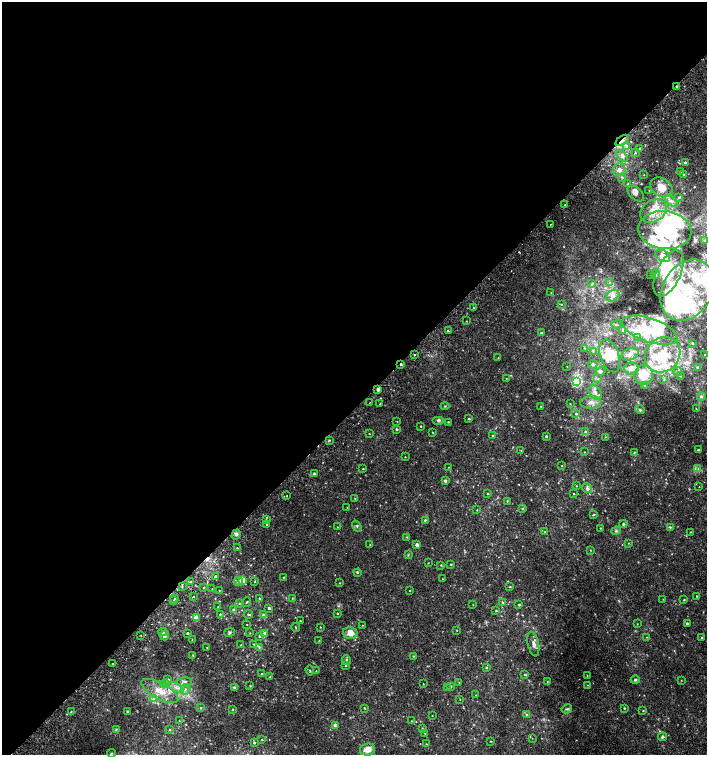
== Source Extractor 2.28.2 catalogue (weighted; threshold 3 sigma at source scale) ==
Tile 2 of 4 x 4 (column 2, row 1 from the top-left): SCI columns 1590-2998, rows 4553-6058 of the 6060 x 6084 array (HDU 1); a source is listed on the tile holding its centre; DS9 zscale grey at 2 x 2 block average (1 PNG px = mean of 2 x 2 image px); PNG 709 x 757 px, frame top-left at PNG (2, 2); each listed source drawn as its Kron ellipse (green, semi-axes under 4 px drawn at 4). Shown black and unused: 54% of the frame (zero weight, under 2 of 3 exposures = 2% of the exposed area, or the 3 px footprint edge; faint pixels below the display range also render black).
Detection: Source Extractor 2.28.2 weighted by HDU 2 'WHT'; one run over the whole footprint, this tile lists its part. Background 0.00538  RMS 0.0026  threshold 0.0118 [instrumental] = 3 sigma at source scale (4.5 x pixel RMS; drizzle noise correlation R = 1.50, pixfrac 1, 0.0396/0.0396 arcsec/px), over >= 5 px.
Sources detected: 313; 1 too faint to see at this stretch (2 x 2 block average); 5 inside a brighter object's white glare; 3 cosmic-ray / hot-pixel residue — neither listed nor drawn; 51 inside a brighter listed object's ellipse — not listed separately; the other 253 listed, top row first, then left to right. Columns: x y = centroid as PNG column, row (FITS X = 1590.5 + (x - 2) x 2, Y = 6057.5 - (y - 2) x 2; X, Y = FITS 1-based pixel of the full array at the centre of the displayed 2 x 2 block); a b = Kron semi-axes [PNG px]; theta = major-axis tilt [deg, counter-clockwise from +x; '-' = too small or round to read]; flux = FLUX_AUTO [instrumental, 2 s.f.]
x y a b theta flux
677 86 2 2 - 0.79
622 140 7 3 37 2.3
627 146 4 3 - 2.7
640 148 2 2 - 0.58
635 153 3 2 - 0.45
622 156 7 4 -41 1.9
685 163 2 2 - 1.3
619 170 6 6 - 3.1
681 172 2 2 - 0.33
684 174 3 2 - 0.36
644 175 2 2 - 0.22
622 177 4 3 - 0.85
628 184 3 2 - 0.4
661 187 12 9 -32 7.9
649 190 2 2 - 0.2
636 194 9 6 -42 2.3
679 197 4 3 - 0.69
671 201 7 4 -41 1.9
565 205 2 2 - 0.56
653 211 14 10 31 10
551 225 2 2 - 1.1
665 230 27 19 -6 60
705 240 3 3 - 0.54
663 256 8 5 -31 6.6
669 273 25 12 65 19
650 275 2 2 - 0.46
655 275 4 3 - 0.84
610 282 3 3 - 0.93
592 284 3 2 - 0.52
687 290 32 25 59 52
551 293 2 2 - 0.63
613 296 7 5 29 2.9
561 304 2 2 - 0.29
473 307 2 2 - 0.32
466 321 2 2 - 0.24
616 324 5 2 - 0.77
650 330 29 12 -19 19
448 331 2 2 - 4
623 331 3 2 - 0.49
541 333 3 2 - 0.44
638 338 3 2 - 0.55
693 343 2 2 - 0.88
585 348 3 2 - 0.39
593 351 3 3 - 0.5
630 354 8 6 19 2.5
414 355 2 2 - 0.39
662 355 19 16 44 21
705 355 2 2 - 0.55
610 356 17 9 -72 7.4
498 358 2 2 - 0.19
401 364 2 2 - 2.2
593 364 4 3 - 0.81
567 366 2 2 - 0.25
698 367 4 3 - 1.1
631 368 7 6 - 3.9
600 371 5 4 - 1.2
678 371 4 3 - 0.87
644 375 10 9 - 13
680 376 3 2 - 0.38
506 378 2 2 - 0.29
598 378 3 2 - 0.51
664 380 3 2 - 0.49
577 381 3 3 - 97
644 385 3 3 - 0.52
378 389 3 2 - 3.5
595 393 8 5 -53 2.8
701 397 4 4 - 1.4
370 402 2 2 - 0.36
591 402 10 6 3 3.7
380 404 2 2 - 0.66
570 404 2 2 - 0.35
445 406 4 2 - 0.47
541 406 2 2 - 0.41
696 409 3 2 - 0.34
640 410 5 4 - 1
576 414 3 3 - 0.63
469 419 2 2 - 0.8
438 420 6 4 0 1.4
397 421 2 2 - 0.23
448 422 3 2 - 0.37
421 426 2 2 - 0.41
396 429 3 3 - 0.63
433 432 3 2 - 0.42
585 432 4 3 - 1.1
369 434 2 2 - 0.31
493 436 2 2 - 0.45
546 436 2 2 - 0.75
605 437 3 2 - 0.37
329 440 3 2 - 0.52
521 450 2 2 - 0.26
698 450 2 2 - 0.79
585 452 2 2 - 0.28
634 452 3 2 - 0.42
405 457 2 2 - 0.27
562 466 2 2 - 0.3
449 467 2 2 - 0.25
363 469 2 2 - 0.38
698 469 3 2 - 0.55
314 474 3 3 - 0.69
445 481 4 3 - 0.99
576 486 3 2 - 0.26
699 487 2 2 - 0.24
587 488 5 4 - 1.7
488 494 2 2 - 0.66
573 494 2 2 - 0.35
287 496 2 2 - 0.3
355 499 3 2 - 0.29
507 501 4 2 - 0.39
347 507 2 2 - 0.23
522 508 3 3 - 0.48
477 510 3 2 - 0.31
593 515 4 2 - 0.5
266 520 2 2 - 0.36
425 520 3 3 - 0.69
267 524 2 2 - 0.45
623 524 4 3 - 0.77
357 526 6 2 -55 0.73
337 527 2 2 - 0.2
670 527 4 3 - 0.59
601 528 2 2 - 0.35
616 531 5 3 - 0.84
545 532 2 2 - 0.37
690 532 3 2 - 0.26
236 534 5 3 - 1.3
407 537 3 2 - 0.44
628 543 3 2 - 0.29
370 545 2 2 - 0.33
417 545 2 2 - 4
237 548 2 2 - 0.48
590 550 3 2 - 0.37
408 555 3 2 - 0.44
428 563 2 2 - 0.23
451 564 2 2 - 0.41
441 565 3 2 - 0.38
357 572 4 3 - 0.6
216 577 2 2 - 2.4
283 577 2 2 - 0.29
443 579 2 2 - 0.32
243 580 3 3 - 25
191 582 3 2 - 0.4
238 582 4 4 - 1.3
255 582 3 2 - 0.39
340 583 2 2 - 0.3
182 587 3 2 - 0.56
510 587 3 2 - 0.37
203 588 2 2 - 0.44
212 589 2 2 - 0.18
219 590 2 2 - 0.24
410 591 2 2 - 0.44
193 596 2 2 - 0.38
696 596 3 2 - 0.32
292 598 3 2 - 0.36
175 599 2 2 - 1
260 599 2 2 - 0.69
663 599 2 2 - 0.23
684 600 2 2 - 0.46
173 601 3 2 - 0.29
247 602 5 2 - 0.42
239 603 3 2 - 0.39
503 603 3 3 - 0.63
473 605 3 2 - 0.26
519 605 2 2 - 0.78
218 607 2 2 - 0.33
269 608 2 2 - 1.1
233 610 4 4 - 1.2
496 611 4 2 - 0.35
337 613 2 2 - 0.78
220 614 2 2 - 0.46
248 614 5 2 - 0.65
263 615 4 3 - 1.1
196 618 3 3 - 7.9
300 621 2 2 - 0.39
687 623 2 2 - 0.98
247 624 2 2 - 0.22
637 624 3 2 - 0.26
362 625 2 2 - 0.25
296 627 4 2 - 0.49
320 627 3 2 - 0.35
457 630 2 2 - 0.25
163 632 4 4 - 1.1
229 632 5 4 - 1
187 633 2 2 - 0.96
250 633 2 2 - 0.28
265 633 3 3 - 2.7
350 633 7 5 -14 6.3
141 635 2 2 - 0.27
165 635 5 3 - 2.1
260 636 3 3 - 0.86
647 637 2 2 - 0.3
702 638 2 2 - 0.92
192 639 2 2 - 0.25
319 640 2 2 - 0.2
254 644 4 2 - 0.31
533 644 12 5 -77 2.9
241 645 2 2 - 0.35
207 647 2 2 - 0.24
259 647 4 3 - 0.8
193 655 2 2 - 0.37
414 656 3 2 - 0.42
346 660 5 3 - 0.74
113 664 2 2 - 0.75
346 666 2 2 - 0.42
486 668 3 2 - 0.64
310 671 5 2 - 0.46
316 671 2 2 - 0.31
262 674 2 2 - 0.45
524 674 3 3 - 0.51
587 675 2 2 - 0.29
270 677 2 2 - 0.32
168 680 3 3 - 2.9
635 680 4 3 - 0.86
681 680 2 2 - 0.25
547 681 3 2 - 0.29
185 682 7 5 1 2.4
459 682 2 2 - 0.22
165 684 5 3 - 1
423 684 2 2 - 0.31
588 685 2 2 - 0.29
250 686 3 2 - 0.43
450 686 3 3 - 0.86
176 687 8 3 -28 2.6
235 688 4 3 - 1.3
447 688 3 2 - 0.4
185 689 5 4 - 1.9
160 691 20 8 -28 10
475 695 2 2 - 0.2
154 698 4 3 - 1.4
460 699 2 2 - 0.31
201 708 3 2 - 0.31
364 708 4 2 - 0.35
624 708 3 3 - 0.49
233 709 3 2 - 0.37
567 709 5 3 - 0.92
71 711 2 2 - 0.38
127 711 2 2 - 0.72
643 711 3 2 - 0.43
527 714 3 3 - 0.57
432 716 2 2 - 0.23
179 721 2 2 - 0.25
411 721 2 2 - 0.23
335 725 2 2 - 3.8
422 728 3 2 - 0.3
116 729 4 2 - 0.54
170 730 3 2 - 0.49
425 733 3 2 - 0.36
662 737 4 4 - 1.4
532 738 2 2 - 0.22
262 740 3 2 - 0.33
491 741 3 2 - 0.32
254 743 3 3 - 0.87
426 744 2 2 - 0.36
367 750 8 6 8 5.3
111 753 4 3 - 0.75
Overlapping masked pixels (flux is a lower limit): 4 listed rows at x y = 677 86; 622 140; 401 364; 378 389
Isophote crosses this tile's border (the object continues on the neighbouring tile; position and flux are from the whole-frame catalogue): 2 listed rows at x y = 687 290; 705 355
Diffuse or blended objects may show on this block-average render without a row.